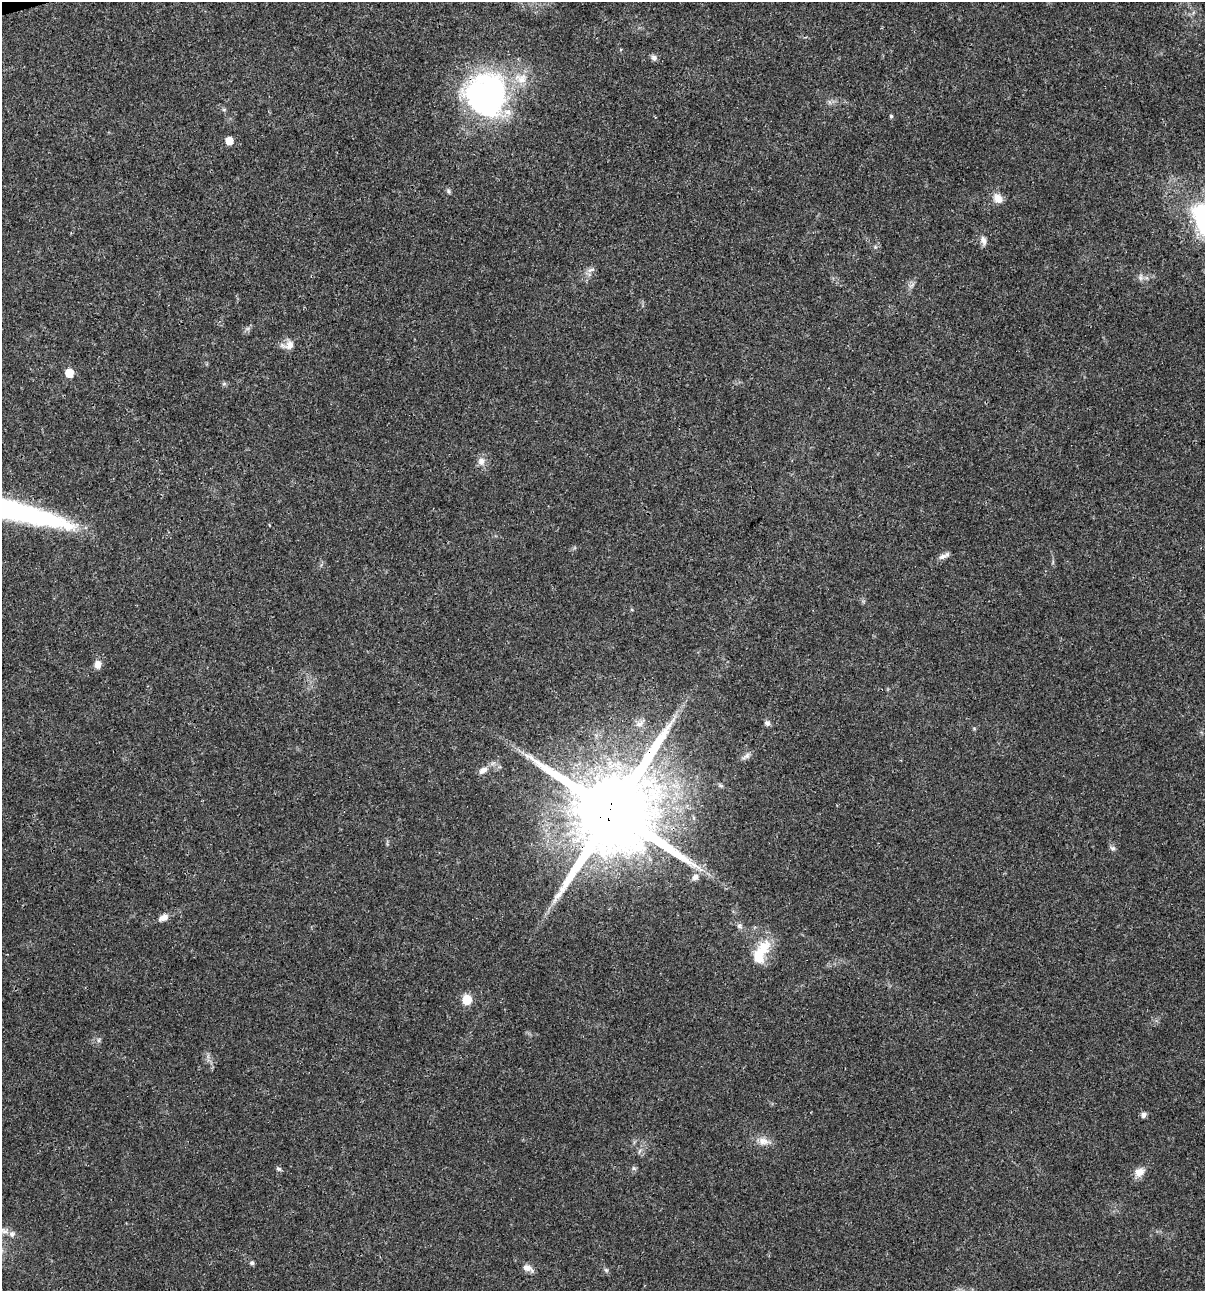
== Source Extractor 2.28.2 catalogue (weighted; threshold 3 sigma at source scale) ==
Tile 11 of 4 x 4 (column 3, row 3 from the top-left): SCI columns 2506-3708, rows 1292-2580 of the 4960 x 5159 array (HDU 1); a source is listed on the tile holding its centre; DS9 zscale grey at full resolution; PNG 1207 x 1293 px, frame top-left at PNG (2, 2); no overlay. Shown black and unused: <1% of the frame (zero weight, under 3 of 4 exposures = <1% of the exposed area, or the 3 px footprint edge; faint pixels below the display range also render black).
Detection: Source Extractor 2.28.2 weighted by HDU 2 'WHT'; one run over the whole footprint, this tile lists its part. Background 0.017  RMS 0.0016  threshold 0.00737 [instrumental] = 3 sigma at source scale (4.5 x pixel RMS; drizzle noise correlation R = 1.50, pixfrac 1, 0.0396/0.0396 arcsec/px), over >= 5 px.
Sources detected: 43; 1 inside a brighter object's white glare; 1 long thin detection or spike segment (spike, bleed or trail) — not listed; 2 inside a brighter listed object's ellipse — not listed separately; the other 39 listed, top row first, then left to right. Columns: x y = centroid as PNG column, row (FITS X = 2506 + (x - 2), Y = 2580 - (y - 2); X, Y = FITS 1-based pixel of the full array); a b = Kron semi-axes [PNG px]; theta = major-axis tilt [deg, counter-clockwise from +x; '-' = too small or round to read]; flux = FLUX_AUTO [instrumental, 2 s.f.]
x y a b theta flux
654 58 8 7 - 0.56
486 95 50 48 -69 39
891 116 4 4 - 0.23
229 141 6 6 - 1.8
448 191 8 5 -62 0.31
998 198 13 10 -44 1.5
983 240 12 8 -72 0.86
875 247 6 4 -47 0.24
591 270 12 6 23 0.64
1140 278 7 4 -71 0.39
912 285 9 3 45 0.4
290 345 13 11 54 1.4
69 373 7 6 - 3.2
224 384 6 4 1 0.28
481 461 12 10 79 1.1
942 556 11 7 18 0.76
98 664 10 8 85 1.1
767 723 8 7 - 0.51
639 724 13 7 26 0.89
746 756 14 6 32 0.7
483 770 13 7 32 1.1
721 786 7 4 -19 0.26
613 812 26 24 74 2600
1113 848 8 6 -15 0.41
695 877 10 8 48 0.82
163 918 14 8 27 1.1
739 926 8 8 - 0.52
763 949 28 16 56 4.7
467 1000 8 7 - 4.5
99 1040 6 4 72 0.28
1144 1115 7 6 - 0.61
763 1141 18 10 -9 1.6
634 1168 6 4 17 0.26
279 1169 7 5 -28 0.34
1139 1172 13 10 22 1.5
12 1234 9 8 - 0.8
252 1263 6 6 - 0.32
527 1268 14 8 -23 1
606 1270 7 4 -45 0.3
Overlapping masked pixels (flux is a lower limit): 2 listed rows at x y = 486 95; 613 812